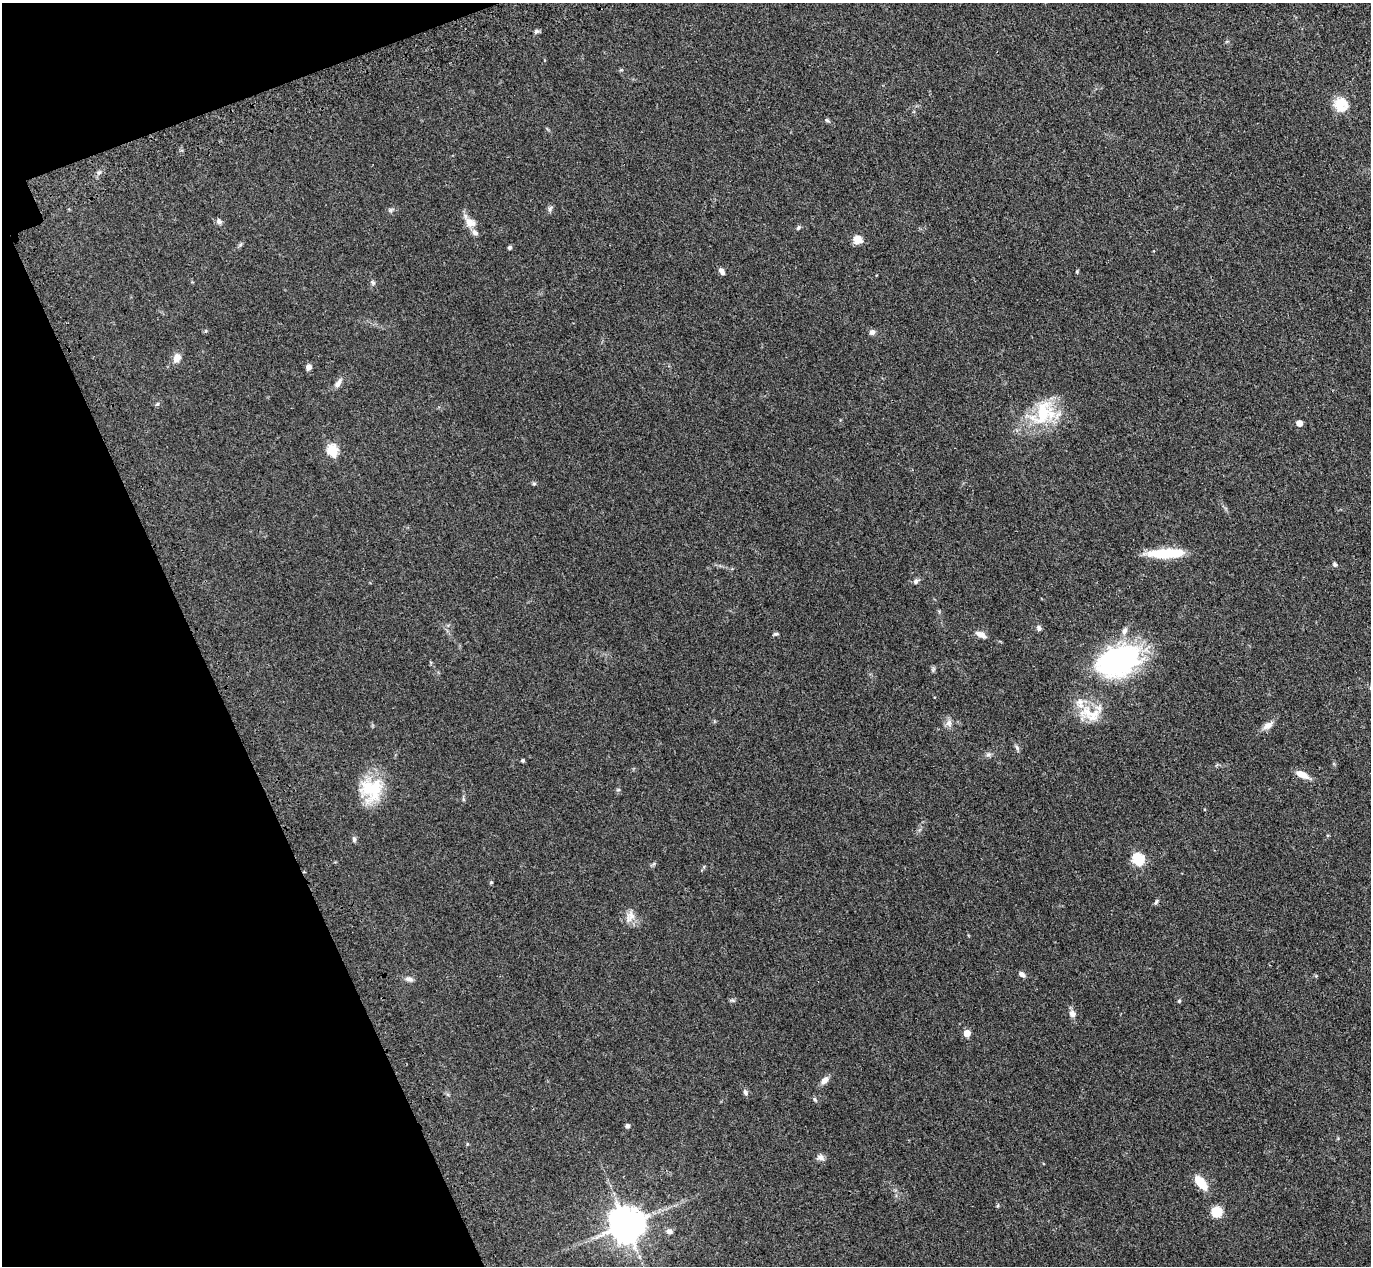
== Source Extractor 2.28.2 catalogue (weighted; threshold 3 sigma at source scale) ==
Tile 5 of 4 x 4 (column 1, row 2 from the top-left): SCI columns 88-1456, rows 2884-4147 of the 5650 x 5635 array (HDU 1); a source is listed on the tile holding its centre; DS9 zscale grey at full resolution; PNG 1373 x 1268 px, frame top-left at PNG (2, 3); no overlay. Shown black and unused: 17% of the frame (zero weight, under 3 of 4 exposures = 6% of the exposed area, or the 3 px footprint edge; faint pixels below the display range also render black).
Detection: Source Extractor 2.28.2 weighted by HDU 2 'WHT'; one run over the whole footprint, this tile lists its part. Background 0.0388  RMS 0.0049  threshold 0.0222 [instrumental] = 3 sigma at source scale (4.5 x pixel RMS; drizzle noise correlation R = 1.50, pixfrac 1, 0.05/0.05 arcsec/px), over >= 5 px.
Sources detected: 64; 4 inside a brighter listed object's ellipse — not listed separately; the other 60 listed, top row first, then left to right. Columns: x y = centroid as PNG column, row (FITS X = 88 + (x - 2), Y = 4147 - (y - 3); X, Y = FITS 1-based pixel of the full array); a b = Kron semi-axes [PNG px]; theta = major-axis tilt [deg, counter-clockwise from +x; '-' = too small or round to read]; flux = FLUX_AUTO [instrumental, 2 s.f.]
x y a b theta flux
536 31 7 5 19 1
1340 104 14 13 - 10
827 120 6 5 - 0.74
99 172 6 4 19 0.85
550 209 9 5 58 1.1
390 210 7 4 -71 0.75
219 221 8 6 -55 1.5
469 223 16 9 -80 4.5
798 228 6 5 - 0.84
857 240 10 10 - 4.1
510 247 5 5 - 0.83
722 271 9 5 -56 1.8
373 282 8 5 -48 0.94
872 332 7 6 - 1.7
177 358 10 7 78 4.2
309 367 6 5 - 2.2
338 383 13 6 54 2.6
157 404 5 4 - 0.62
1043 413 36 28 48 25
1299 423 5 4 - 4.5
332 450 6 5 - 37
534 483 5 5 - 0.67
1165 553 36 9 2 19
1335 565 6 4 -47 0.97
916 581 8 6 38 1.2
1039 628 7 6 - 1.2
776 634 7 4 -2 0.73
981 634 15 7 -27 2.7
1118 661 49 31 19 79
933 669 7 4 71 0.76
1088 712 32 19 -42 13
949 723 11 7 -73 2.2
1268 725 15 8 36 3
1017 748 8 5 -64 1.1
988 754 9 4 9 1.1
523 760 4 4 - 0.73
1302 775 18 7 -24 4.2
371 790 29 28 - 21
618 790 6 3 18 0.54
463 799 6 4 -72 0.61
354 839 7 5 -76 0.99
1138 859 6 5 - 46
491 882 5 3 - 0.43
1156 902 9 4 58 0.81
630 916 18 11 65 4.1
1022 974 8 6 -42 1.5
409 979 11 6 -16 1.8
733 1000 8 4 -9 0.75
1179 1001 5 5 - 0.55
1072 1014 9 8 - 2.3
967 1033 5 4 - 8.2
825 1080 11 7 45 2.8
745 1092 8 6 -60 1.2
815 1100 7 4 -62 0.74
627 1126 5 5 - 1.2
821 1157 10 7 -23 1.9
1201 1183 19 9 -51 8.3
1217 1212 9 8 - 11
626 1225 10 10 - 1100
669 1231 8 7 - 1.7